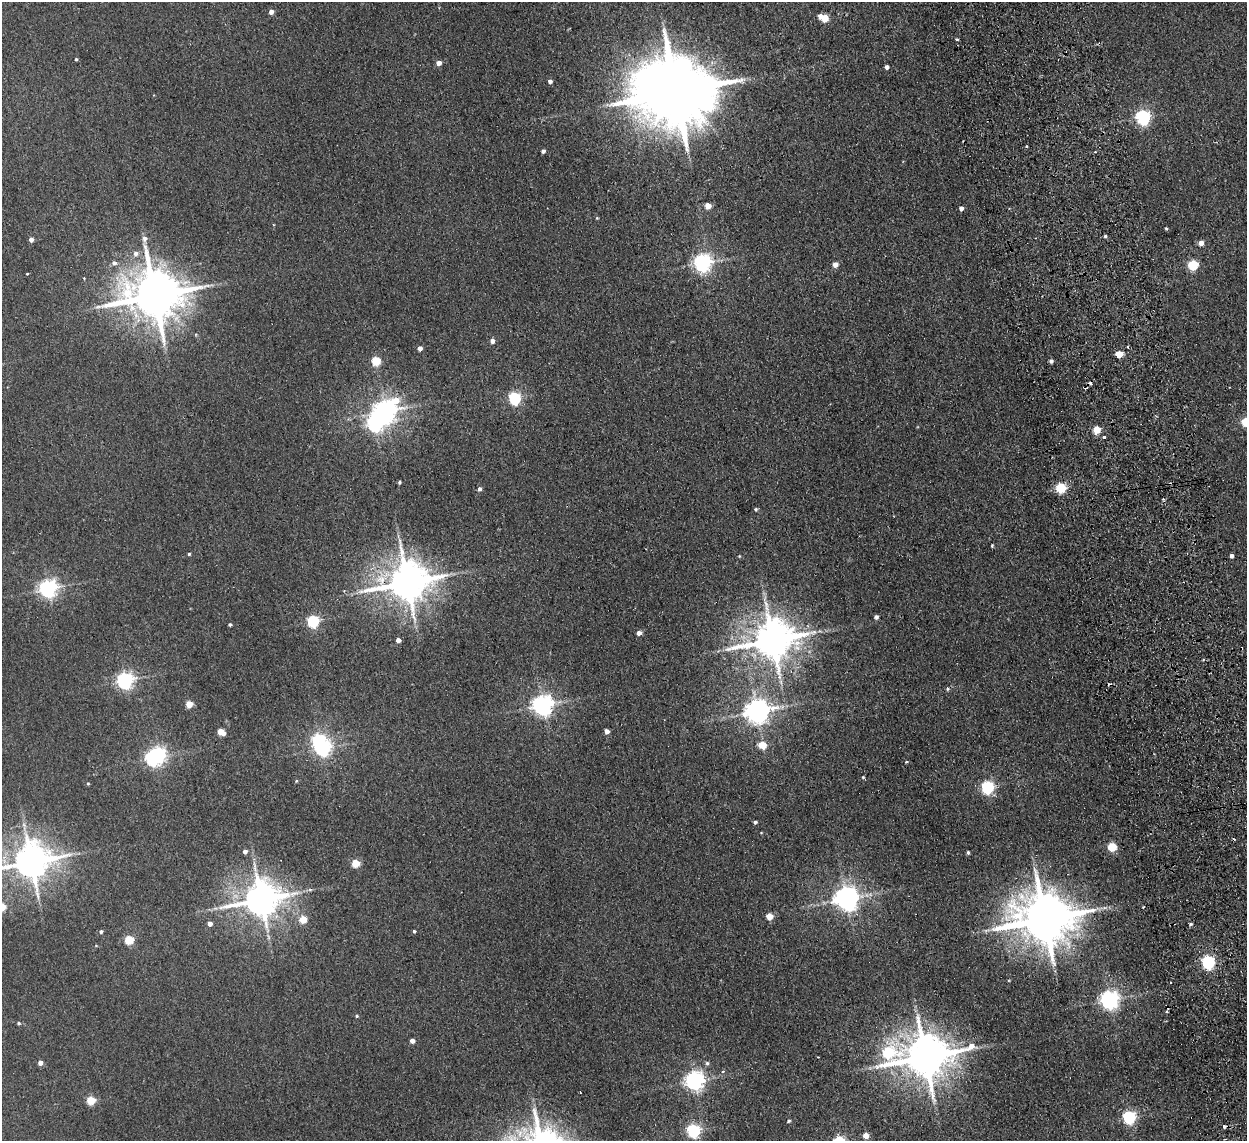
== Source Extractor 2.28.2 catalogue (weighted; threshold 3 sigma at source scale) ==
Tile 6 of 4 x 4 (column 2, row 2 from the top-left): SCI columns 1297-2541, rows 2434-3572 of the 5083 x 4981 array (HDU 1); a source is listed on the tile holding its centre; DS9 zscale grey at full resolution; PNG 1249 x 1143 px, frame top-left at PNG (2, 2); no overlay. Shown black and unused: <1% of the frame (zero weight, under 2 of 3 exposures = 3% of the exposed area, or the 3 px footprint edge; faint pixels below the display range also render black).
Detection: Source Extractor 2.28.2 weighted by HDU 2 'WHT'; one run over the whole footprint, this tile lists its part. Background 0.0671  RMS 0.0097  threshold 0.0438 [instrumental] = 3 sigma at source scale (4.5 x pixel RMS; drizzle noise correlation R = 1.50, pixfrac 1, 0.05/0.05 arcsec/px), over >= 5 px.
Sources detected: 119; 4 inside a brighter object's white glare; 7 cosmic-ray / hot-pixel residue — not listed; the other 108 listed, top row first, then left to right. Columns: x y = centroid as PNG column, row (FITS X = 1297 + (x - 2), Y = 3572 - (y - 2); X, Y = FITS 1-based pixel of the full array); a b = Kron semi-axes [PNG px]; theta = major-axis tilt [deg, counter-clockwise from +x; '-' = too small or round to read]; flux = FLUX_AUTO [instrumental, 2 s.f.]
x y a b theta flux
271 12 4 4 - 6.3
824 18 7 5 -23 30
957 39 3 3 - 1.5
76 59 3 3 - 1.2
439 63 4 4 - 7.4
887 67 4 4 - 3.6
550 81 4 4 - 3.2
675 92 22 17 10 13000
1143 117 6 6 - 230
1027 147 3 3 - 2.3
543 151 4 4 - 2.9
1095 152 3 3 - 1.4
708 206 4 4 - 13
961 208 4 4 - 3.7
597 218 4 4 - 0.9
1166 228 4 3 - 1
1105 236 4 4 - 1.5
31 239 4 4 - 4.5
145 239 8 6 88 4
1201 243 5 4 - 8
136 254 6 6 - 4.1
114 263 6 6 - 3.1
702 263 6 6 - 420
835 264 5 4 - 7.3
1193 265 5 5 - 69
27 274 3 2 - 0.73
84 278 3 3 - 0.73
154 296 16 13 3 5400
492 341 5 4 - 5.1
1128 347 3 2 - 1.5
420 348 4 4 - 5
1119 354 5 5 - 20
376 361 5 5 - 43
1051 361 4 4 - 2.4
515 398 6 5 - 140
396 400 20 13 -50 29
385 411 7 7 - 730
1246 422 5 5 - 45
1097 430 5 5 - 27
1104 437 3 3 - 2.8
399 482 3 3 - 1.4
1061 488 5 5 - 76
479 489 5 4 - 2.7
1163 499 4 3 - 0.94
756 509 4 4 - 1.3
992 545 4 3 - 0.96
189 554 3 3 - 1.3
739 556 5 3 - 0.77
1232 556 4 3 - 3.1
407 582 12 10 14 3500
48 588 6 6 - 450
876 617 4 4 - 2.7
313 621 5 5 - 130
230 625 4 3 - 1.6
639 633 5 4 - 4.8
398 640 4 4 - 5.8
772 640 12 11 - 3300
125 680 6 6 - 330
947 689 6 3 -82 1.1
189 704 5 4 - 20
542 705 7 7 - 620
756 711 8 7 - 990
607 731 4 4 - 4.9
221 732 6 4 -32 18
762 745 7 5 -19 23
323 748 6 6 - 310
153 758 6 6 - 240
906 762 4 3 - 0.87
863 777 4 4 - 0.93
296 781 4 3 - 0.91
88 783 4 4 - 1
988 787 6 6 - 160
755 822 4 4 - 1.8
1112 847 5 5 - 46
245 851 4 4 - 4
968 852 4 3 - 1.4
31 861 11 10 - 2600
356 863 5 5 - 34
310 889 6 4 -1 1.7
846 898 7 7 - 950
261 899 11 10 - 2600
2 907 5 5 - 26
769 916 5 5 - 19
303 919 5 5 - 27
1044 919 16 13 0 6200
210 924 4 4 - 5.5
1190 924 5 4 - 1.4
414 931 4 3 - 1.3
101 932 4 4 - 2
129 940 5 5 - 44
1208 962 6 6 - 190
1110 1000 7 6 - 490
357 1016 5 4 - 1.2
18 1023 5 4 - 1.4
412 1041 4 4 - 5.5
888 1052 11 8 9 77
925 1057 14 12 12 4200
40 1063 4 4 - 6.2
707 1063 6 5 - 1.8
723 1071 4 4 - 1.3
694 1081 7 7 - 490
580 1092 3 2 - 0.69
91 1100 5 5 - 37
1129 1117 6 6 - 170
789 1121 4 3 - 1.3
1225 1126 4 3 - 5.8
694 1131 6 6 - 180
866 1136 5 4 - 9.2
Overlapping masked pixels (flux is a lower limit): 1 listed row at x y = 1225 1126
Isophote crosses this tile's border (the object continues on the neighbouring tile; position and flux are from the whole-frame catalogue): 3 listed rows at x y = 1246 422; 31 861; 2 907